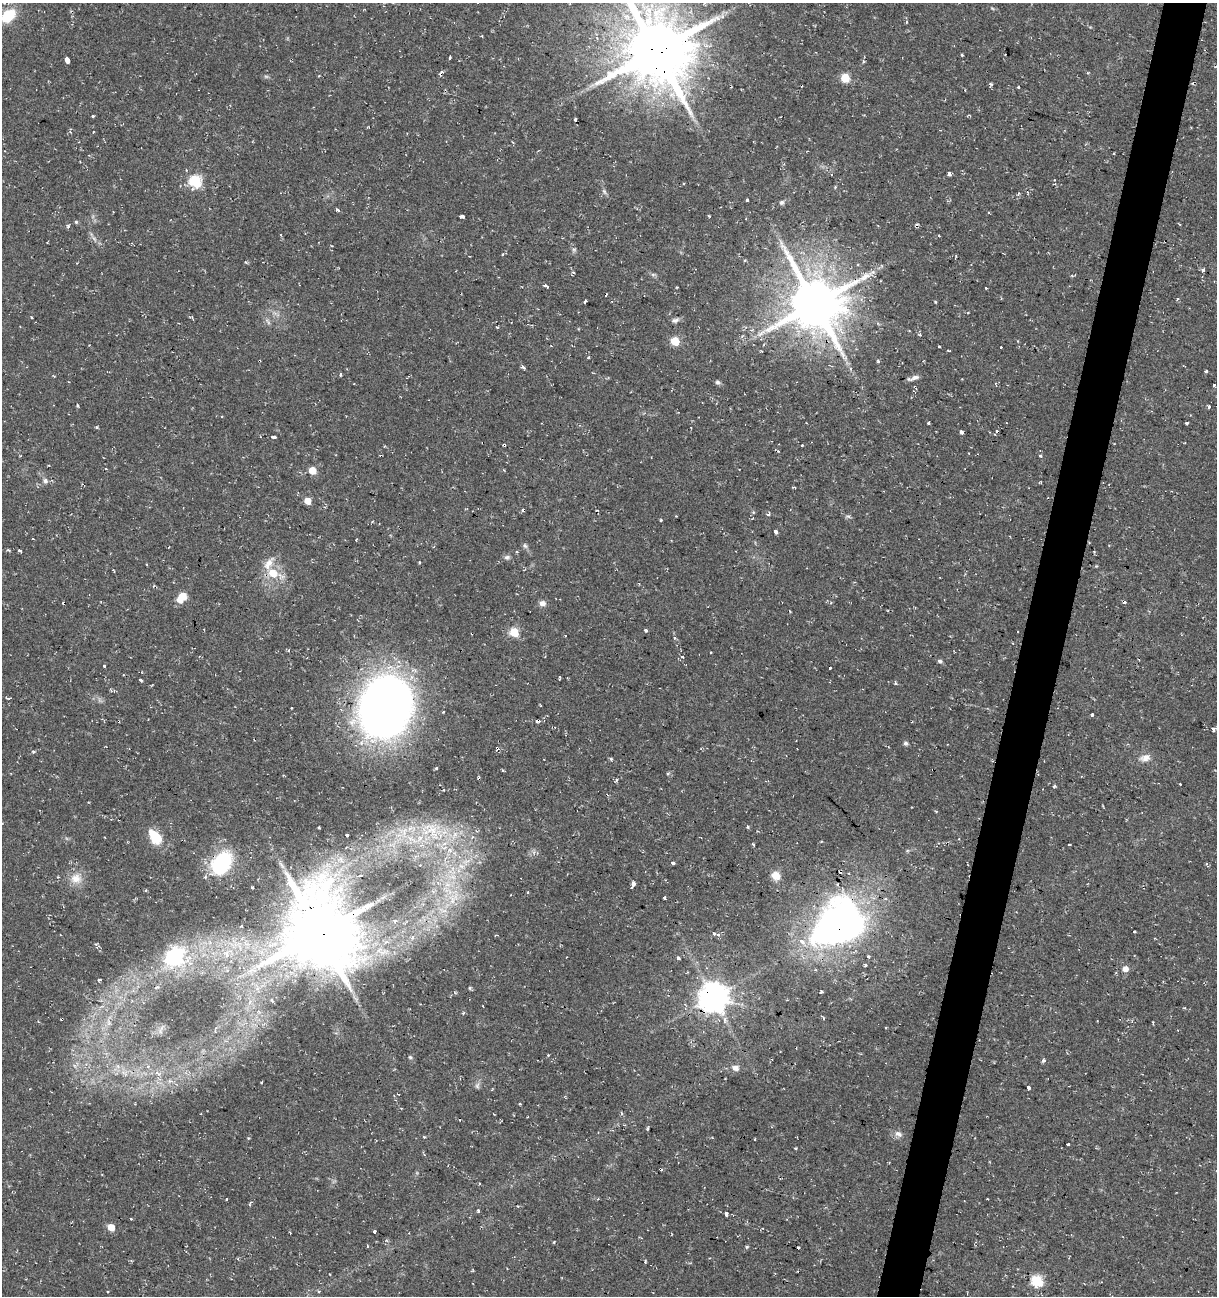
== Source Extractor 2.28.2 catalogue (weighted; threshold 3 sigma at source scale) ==
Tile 10 of 4 x 4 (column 2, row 3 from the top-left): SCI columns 1497-2711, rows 1295-2588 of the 5362 x 5188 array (HDU 1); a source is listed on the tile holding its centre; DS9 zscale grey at full resolution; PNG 1219 x 1298 px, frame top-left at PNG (2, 3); no overlay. Shown black and unused: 4% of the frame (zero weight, under 2 of 3 exposures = <1% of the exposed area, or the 3 px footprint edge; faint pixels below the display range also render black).
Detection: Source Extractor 2.28.2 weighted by HDU 2 'WHT'; one run over the whole footprint, this tile lists its part. Background 0.0395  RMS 0.004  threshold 0.0181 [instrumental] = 3 sigma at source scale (4.5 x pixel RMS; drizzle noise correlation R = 1.50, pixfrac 1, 0.0396/0.0396 arcsec/px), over >= 5 px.
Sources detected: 218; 1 too faint to see at this stretch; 29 cosmic-ray / hot-pixel residue — not listed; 11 inside a brighter listed object's ellipse — not listed separately; the other 177 listed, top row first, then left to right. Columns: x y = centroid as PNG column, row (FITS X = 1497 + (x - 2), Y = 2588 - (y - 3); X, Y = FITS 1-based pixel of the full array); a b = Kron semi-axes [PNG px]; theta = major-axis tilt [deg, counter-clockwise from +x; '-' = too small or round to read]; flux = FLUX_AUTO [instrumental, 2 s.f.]
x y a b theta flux
992 8 6 3 -19 0.46
8 16 17 11 40 13
722 16 6 6 - 1.1
906 22 3 3 - 0.57
1090 27 4 4 - 0.43
656 50 22 20 -53 2900
962 55 3 3 - 0.92
450 57 4 3 - 0.94
67 60 4 3 - 38
441 73 7 4 49 1.2
845 78 6 6 - 12
1018 87 3 3 - 1.5
93 116 3 3 - 0.69
575 119 3 2 - 0.53
93 132 3 3 - 0.52
1113 154 3 2 - 0.39
832 174 3 3 - 0.78
949 174 4 3 - 6.2
195 181 6 6 - 45
604 191 8 4 -59 0.85
747 200 3 3 - 1.4
782 202 6 6 - 0.9
337 210 4 3 - 1.7
989 213 3 3 - 0.61
461 216 5 3 - 3.4
709 216 3 3 - 0.44
76 222 5 5 - 0.56
939 236 3 3 - 0.42
94 239 8 4 -38 1.1
574 250 6 5 - 0.76
503 254 4 3 - 0.33
1203 270 4 3 - 1.2
573 272 4 3 - 0.75
653 274 7 4 0 0.73
1202 277 3 3 - 0.54
546 286 6 3 -25 1.6
677 287 2 2 - 0.33
985 288 3 3 - 0.91
935 301 4 3 - 0.37
585 302 4 3 - 3.6
815 304 17 16 - 2100
191 317 6 3 -23 0.6
32 318 3 3 - 0.59
675 320 10 6 14 1.3
268 322 10 4 -57 0.94
675 341 5 5 - 17
764 345 4 3 - 0.37
939 346 3 3 - 1.1
1001 347 3 3 - 0.61
948 350 3 2 - 0.5
588 358 3 3 - 0.9
879 361 4 3 - 0.68
523 367 6 4 -52 0.7
1206 371 3 3 - 3.7
340 374 4 3 - 1.7
913 378 10 3 17 1.7
717 382 6 6 - 0.91
1214 385 4 3 - 1.2
77 406 3 3 - 0.89
1209 406 3 3 - 1.2
929 422 3 3 - 1.5
1187 423 3 3 - 2.1
97 427 3 3 - 1.1
961 432 4 3 - 1.2
273 437 5 3 - 2.5
504 445 3 3 - 1.9
802 445 3 3 - 0.88
1040 456 3 3 - 2.2
312 470 5 5 - 9.1
45 481 8 7 - 1.3
1040 482 4 3 - 0.38
795 488 4 3 - 0.43
308 501 5 4 - 6.5
768 514 4 3 - 1.5
848 516 7 4 -1 0.71
661 520 3 3 - 0.52
776 532 3 3 - 8.4
33 539 3 2 - 0.3
525 546 7 6 - 0.91
8 550 5 3 - 0.43
20 551 5 3 - 0.66
507 557 8 6 11 1.1
419 562 4 2 - 0.37
1096 566 4 3 - 0.41
273 573 15 12 -31 7.9
182 596 5 5 - 10
64 603 3 3 - 1.7
542 603 8 7 - 1.8
790 611 4 2 - 0.35
646 630 4 3 - 0.7
514 632 5 5 - 19
674 638 4 4 - 0.76
711 652 3 2 - 0.38
682 656 4 3 - 0.84
940 661 6 4 -2 0.87
104 665 3 3 - 0.95
140 680 4 2 - 0.54
9 698 4 2 - 0.56
385 707 53 42 78 360
444 712 3 3 - 0.8
1092 715 3 3 - 10
1213 730 4 3 - 3.1
905 743 5 5 - 0.84
497 748 4 3 - 4.1
33 752 4 4 - 0.88
1145 758 16 10 10 3.3
611 759 5 4 - 0.5
436 767 3 3 - 1.2
503 770 3 2 - 0.44
616 780 5 3 - 0.48
1180 784 3 3 - 0.6
1055 786 3 3 - 0.92
747 827 4 3 - 0.59
432 830 37 19 13 24
347 835 3 3 - 2.2
156 838 17 14 83 6.8
753 844 5 2 - 0.42
1069 845 3 2 - 0.55
450 850 8 7 - 2.4
222 863 29 20 51 28
673 863 4 3 - 1.2
1207 865 7 3 -69 0.66
461 866 10 7 -17 2.6
453 869 7 4 -72 1.5
776 876 9 8 - 4.1
76 878 16 14 -10 5.2
633 884 4 3 - 10
252 888 3 2 - 0.49
146 890 4 3 - 0.41
528 892 3 2 - 0.7
664 898 3 3 - 0.54
452 900 28 11 82 12
838 923 61 46 38 170
242 926 3 3 - 0.52
1134 932 3 3 - 3.6
319 933 24 21 -66 2600
714 933 3 3 - 1.1
718 934 5 4 - 1.1
412 937 8 6 69 1.5
227 955 8 6 85 1.9
174 957 8 7 - 110
678 958 4 3 - 1.7
865 965 3 3 - 0.92
1125 969 6 6 - 3
99 979 3 3 - 2.2
470 988 5 3 - 0.46
821 992 3 2 - 0.61
713 997 9 9 - 690
483 1006 3 2 - 0.23
463 1013 4 3 - 0.43
823 1018 5 3 - 0.42
62 1019 3 2 - 0.41
1153 1023 4 2 - 0.51
886 1027 3 2 - 0.37
410 1057 5 4 - 0.58
1044 1061 5 4 - 1
735 1068 8 7 - 2.1
157 1073 9 4 -30 0.93
477 1086 9 6 76 1.1
1028 1088 4 3 - 11
621 1113 4 3 - 0.51
898 1134 11 7 -30 1.9
424 1137 4 3 - 0.42
249 1138 4 3 - 0.39
1068 1144 3 3 - 1.6
227 1199 3 3 - 2.2
478 1211 6 3 -62 0.64
726 1214 4 3 - 2.1
131 1219 3 3 - 1.5
111 1227 5 5 - 6.9
375 1231 3 3 - 16
554 1242 3 2 - 0.42
747 1246 4 4 - 0.7
645 1261 5 3 - 0.37
1037 1281 6 5 - 38
107 1291 3 3 - 0.71
318 1291 3 3 - 1
Overlapping masked pixels (flux is a lower limit): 12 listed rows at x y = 656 50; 441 73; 815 304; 504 445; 64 603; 385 707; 497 748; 222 863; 838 923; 319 933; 713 997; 62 1019
Isophote crosses this tile's border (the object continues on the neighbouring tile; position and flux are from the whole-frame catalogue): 2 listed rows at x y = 8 16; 656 50
Unlisted compact peaks at least as high as the median listed source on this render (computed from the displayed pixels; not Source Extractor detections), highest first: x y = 991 84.